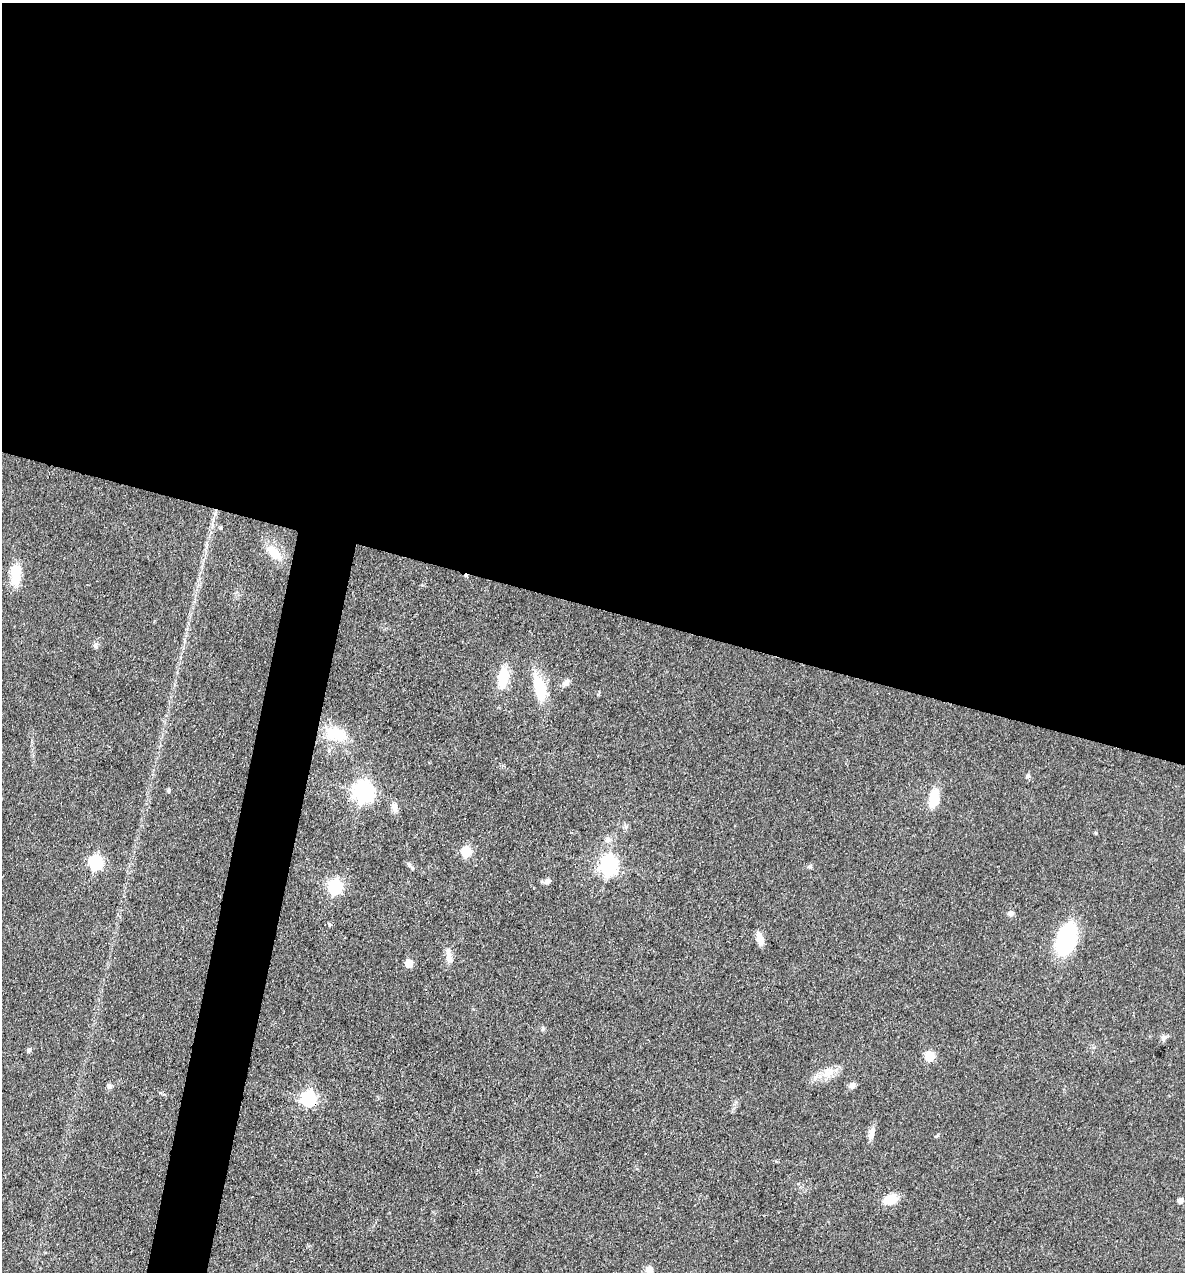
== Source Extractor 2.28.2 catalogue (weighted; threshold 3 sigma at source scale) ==
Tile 3 of 4 x 4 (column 3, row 1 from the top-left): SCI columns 2611-3793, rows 3811-5080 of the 5098 x 5081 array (HDU 1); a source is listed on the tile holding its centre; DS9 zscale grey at full resolution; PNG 1187 x 1274 px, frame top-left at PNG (2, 3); no overlay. Shown black and unused: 51% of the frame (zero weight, under 3 of 4 exposures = <1% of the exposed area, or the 3 px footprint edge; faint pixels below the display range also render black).
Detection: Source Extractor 2.28.2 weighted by HDU 2 'WHT'; one run over the whole footprint, this tile lists its part. Background 0.078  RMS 0.0068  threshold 0.0305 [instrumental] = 3 sigma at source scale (4.5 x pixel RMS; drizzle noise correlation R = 1.50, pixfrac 1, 0.05/0.05 arcsec/px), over >= 5 px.
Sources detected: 38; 1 cosmic-ray / hot-pixel residue — not listed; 1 inside a brighter listed object's ellipse — not listed separately; the other 36 listed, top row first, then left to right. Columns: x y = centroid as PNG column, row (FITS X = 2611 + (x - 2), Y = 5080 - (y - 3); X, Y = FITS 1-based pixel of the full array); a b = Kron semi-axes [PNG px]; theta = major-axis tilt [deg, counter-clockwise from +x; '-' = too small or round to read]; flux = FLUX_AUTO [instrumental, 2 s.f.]
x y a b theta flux
220 528 5 4 - 0.92
274 553 24 12 -46 13
15 575 27 13 90 15
503 678 19 10 78 21
566 683 11 7 43 3.1
540 689 30 13 -76 25
337 734 34 18 -15 23
1028 776 6 6 - 1.3
168 791 5 4 - 1.4
364 792 8 7 - 370
934 798 16 8 77 21
395 807 15 7 -73 3.8
608 839 8 7 - 2.7
466 852 6 6 - 46
95 862 7 6 - 100
409 864 8 5 -63 1.5
608 865 8 7 - 290
547 881 8 7 - 2.8
335 886 7 6 - 120
1010 914 7 7 - 2.7
329 925 6 4 72 0.83
760 938 14 7 -74 6.7
1066 939 24 14 71 82
449 956 21 7 -81 5.6
409 963 6 5 - 13
1164 1038 9 6 66 1.9
29 1050 5 5 - 1.7
929 1056 6 5 - 34
827 1073 17 11 90 7.4
852 1085 8 7 - 2.6
109 1086 7 6 - 1.8
308 1098 7 6 - 140
871 1133 17 7 74 4.4
890 1200 17 12 21 11
1180 1201 5 5 - 3.8
649 1270 10 9 - 4.2
Overlapping masked pixels (flux is a lower limit): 1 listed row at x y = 308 1098
Isophote crosses this tile's border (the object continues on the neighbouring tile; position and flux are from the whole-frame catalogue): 1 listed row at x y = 649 1270
Unlisted compact peaks at least as high as the median listed source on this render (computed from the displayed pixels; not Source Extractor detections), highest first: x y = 95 646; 1096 833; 810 866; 936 1136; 543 1029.